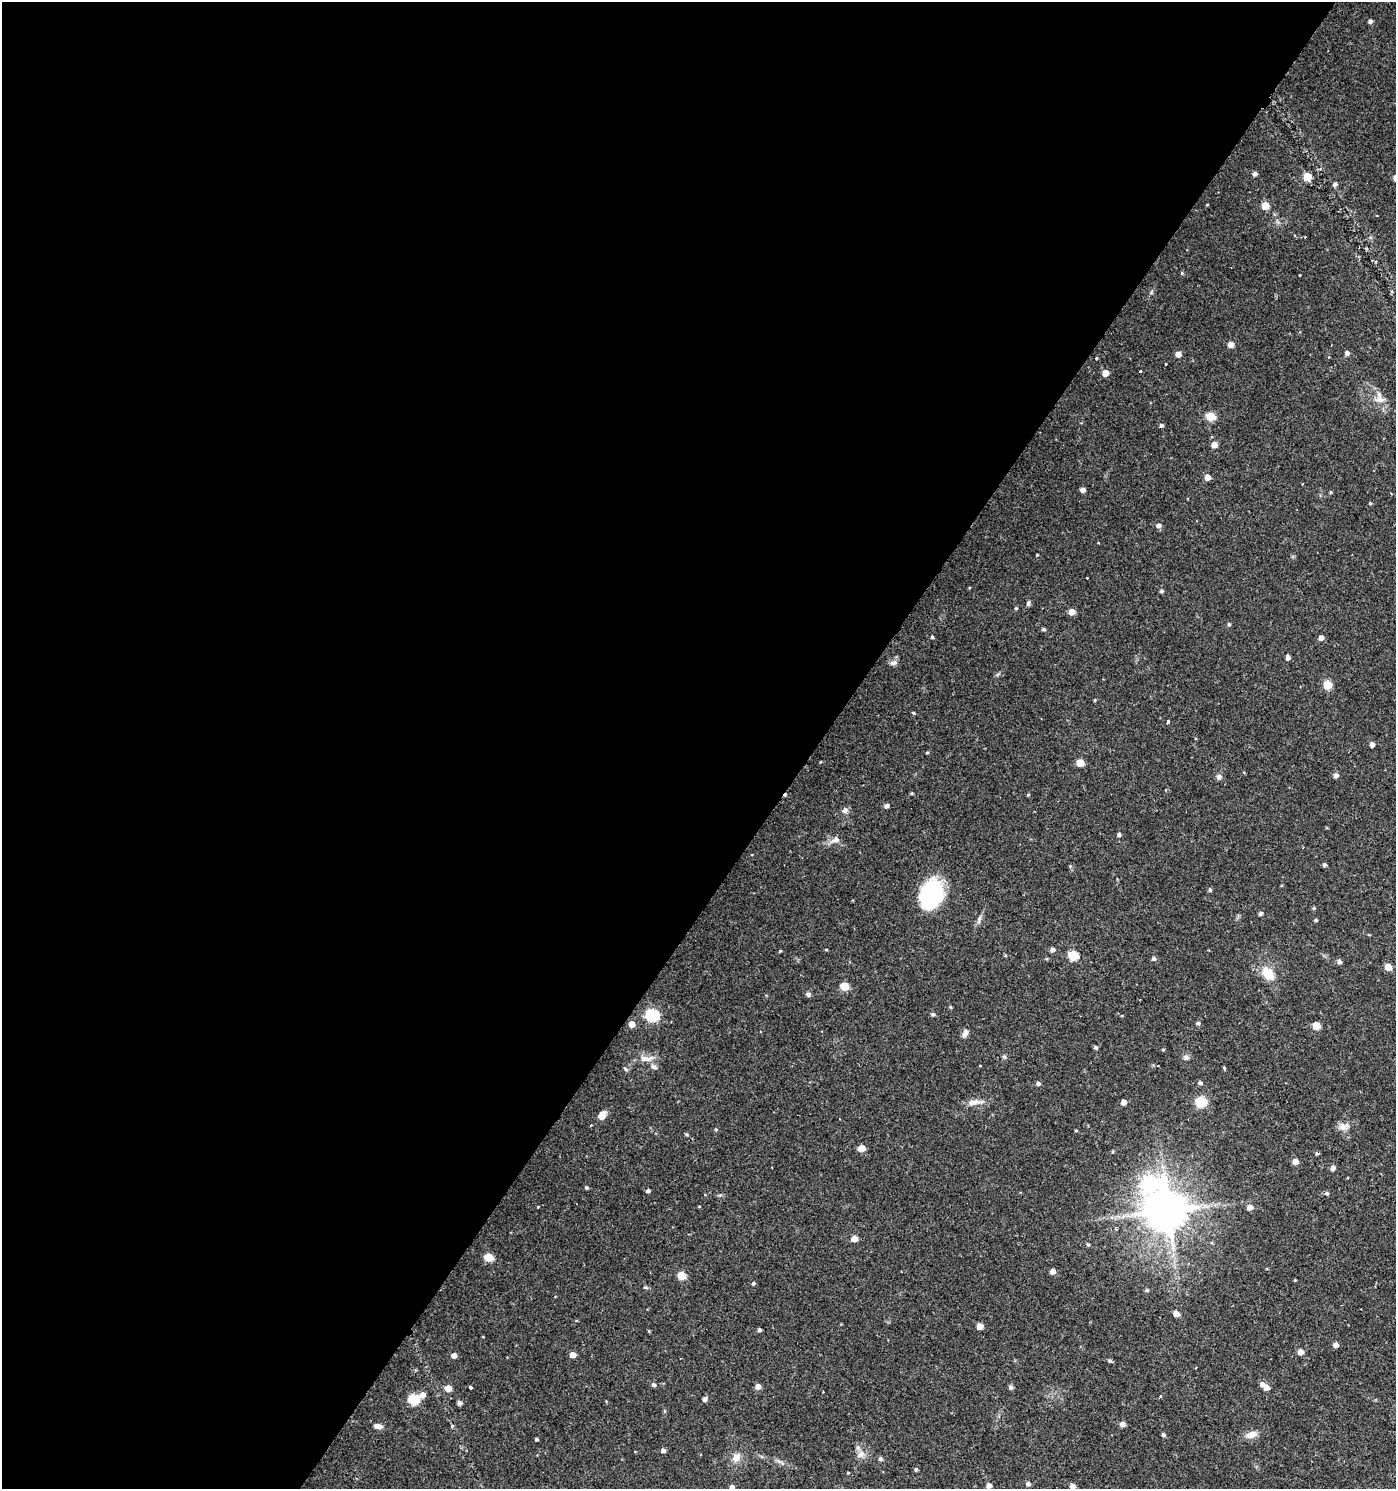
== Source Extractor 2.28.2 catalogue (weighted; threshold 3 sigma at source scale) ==
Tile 5 of 4 x 4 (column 1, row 2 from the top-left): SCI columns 176-1569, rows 2980-4466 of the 5999 x 5954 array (HDU 1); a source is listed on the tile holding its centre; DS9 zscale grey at full resolution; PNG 1398 x 1491 px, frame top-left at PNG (2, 2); no overlay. Shown black and unused: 59% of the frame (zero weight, under 2 of 3 exposures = <1% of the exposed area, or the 3 px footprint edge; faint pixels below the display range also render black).
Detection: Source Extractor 2.28.2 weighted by HDU 2 'WHT'; one run over the whole footprint, this tile lists its part. Background 0.0337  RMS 0.0035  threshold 0.0159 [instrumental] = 3 sigma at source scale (4.5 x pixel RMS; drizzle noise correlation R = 1.50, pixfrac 1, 0.0396/0.0396 arcsec/px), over >= 5 px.
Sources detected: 153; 1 inside a brighter object's white glare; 8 cosmic-ray / hot-pixel residue — not listed; the other 144 listed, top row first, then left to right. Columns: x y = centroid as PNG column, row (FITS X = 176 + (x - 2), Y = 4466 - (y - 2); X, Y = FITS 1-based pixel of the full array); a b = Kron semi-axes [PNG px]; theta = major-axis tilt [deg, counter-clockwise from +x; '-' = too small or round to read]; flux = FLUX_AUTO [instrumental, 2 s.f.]
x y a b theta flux
1370 21 5 4 - 0.99
1255 174 5 4 - 1.1
1307 177 5 5 - 9.7
1335 184 5 4 - 0.99
1207 205 4 2 - 0.26
1265 206 5 5 - 7.1
1377 215 3 3 - 0.85
1182 273 5 4 - 0.38
1230 344 5 5 - 2.7
1347 353 5 5 - 1.1
1178 354 5 5 - 2.4
1096 358 3 3 - 0.41
1166 364 3 3 - 0.92
1140 371 3 3 - 1.4
1105 373 5 4 - 4.1
1380 399 14 9 -3 2.7
1210 416 5 5 - 13
1214 445 5 4 - 3.2
1207 477 5 5 - 3
1302 484 3 3 - 0.96
1083 490 4 4 - 1.8
1331 492 4 4 - 0.37
1370 503 4 4 - 0.35
1158 525 5 5 - 1.3
1037 555 3 3 - 0.31
1161 591 4 4 - 0.67
1028 603 7 4 68 0.79
1016 608 4 3 - 0.42
1072 612 5 5 - 3.5
1229 624 5 4 - 0.57
1043 629 4 4 - 0.64
932 637 4 4 - 0.46
1321 637 5 4 - 1.7
1288 658 5 4 - 1.1
893 663 10 6 27 1.2
1327 685 10 9 - 3.4
1095 700 4 3 - 0.34
913 713 4 3 - 0.42
1168 721 3 3 - 1.3
1372 744 4 4 - 1.4
927 752 5 3 - 0.35
1080 763 5 5 - 6.6
1336 775 5 5 - 1.4
1219 777 7 7 - 1.1
911 793 4 3 - 0.4
886 806 4 4 - 1.3
845 810 6 6 - 1.5
1119 835 4 4 - 0.87
835 840 15 8 25 2.1
1324 865 4 4 - 0.81
1210 890 5 4 - 0.61
932 894 27 19 71 39
1314 908 5 4 - 0.48
1260 914 4 4 - 0.79
1315 920 4 3 - 0.45
826 949 4 3 - 0.29
1052 950 5 4 - 1.5
780 951 3 3 - 0.38
1073 955 5 5 - 18
1154 959 5 4 - 0.76
1339 961 5 5 - 1.1
1388 967 5 5 - 5
1268 973 17 11 -50 6.5
844 986 5 5 - 12
808 994 5 5 - 0.98
950 1007 4 4 - 0.38
933 1014 5 4 - 0.68
652 1015 6 6 - 52
1198 1023 5 4 - 0.64
632 1024 5 5 - 3.4
1316 1025 5 5 - 8
965 1033 11 6 67 1.4
1096 1047 5 5 - 0.58
1163 1049 5 3 - 0.32
1004 1057 6 5 - 0.58
1186 1057 8 6 -4 0.99
646 1059 23 8 2 3.3
654 1067 9 6 -31 1.2
1224 1068 3 3 - 2.5
1038 1083 5 4 - 1
1200 1083 5 4 - 0.98
975 1102 25 7 9 2.7
1123 1102 4 4 - 2.1
1201 1102 5 5 - 26
602 1115 9 7 56 2.9
1342 1127 12 10 -23 2.2
716 1129 4 4 - 0.38
686 1134 5 4 - 0.47
861 1148 5 5 - 5.1
1295 1162 5 4 - 2.8
1333 1168 4 4 - 1.6
1149 1184 32 19 -62 140
586 1187 4 4 - 0.57
648 1191 4 4 - 0.79
1327 1193 5 5 - 0.61
699 1206 3 3 - 1.1
1250 1207 5 5 - 2.6
1168 1211 10 9 - 1000
1116 1229 3 3 - 0.64
854 1239 5 4 - 4.1
1088 1244 5 4 - 0.46
488 1257 5 5 - 11
1052 1271 5 5 - 2.2
681 1276 5 5 - 9.4
753 1283 4 4 - 0.68
1146 1290 5 4 - 0.58
1176 1314 5 4 - 3.3
980 1326 5 4 - 3.3
759 1330 4 4 - 0.78
483 1337 3 2 - 0.27
1336 1345 4 4 - 1.9
1300 1352 5 5 - 2.5
573 1355 5 4 - 3.1
454 1356 5 4 - 2
1110 1361 6 4 -32 0.6
1262 1384 5 5 - 1.2
653 1385 5 5 - 0.82
758 1386 5 5 - 2.3
471 1387 3 3 - 4
1010 1387 5 5 - 1
1266 1387 5 5 - 3
448 1388 5 5 - 3.9
422 1395 6 5 - 2.5
1160 1396 3 3 - 1.3
413 1399 6 5 - 21
704 1399 5 4 - 1.2
459 1403 5 4 - 1.3
1122 1424 5 4 - 1.8
378 1426 9 6 -7 1.8
452 1426 5 4 - 0.39
1163 1435 4 4 - 0.65
1251 1435 14 8 19 2.7
536 1439 3 3 - 0.51
663 1451 5 4 - 1.2
861 1454 12 8 34 1.9
736 1457 12 9 44 2.7
880 1459 5 5 - 0.76
781 1462 12 4 -37 1.1
916 1469 5 4 - 0.57
848 1473 5 3 - 0.28
1028 1484 5 5 - 1.1
989 1485 5 5 - 1.7
1072 1486 5 5 - 1.8
732 1487 4 4 - 1.5
Overlapping masked pixels (flux is a lower limit): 1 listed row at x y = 1149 1184
Isophote crosses this tile's border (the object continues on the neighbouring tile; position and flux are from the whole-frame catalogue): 2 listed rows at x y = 1072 1486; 732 1487